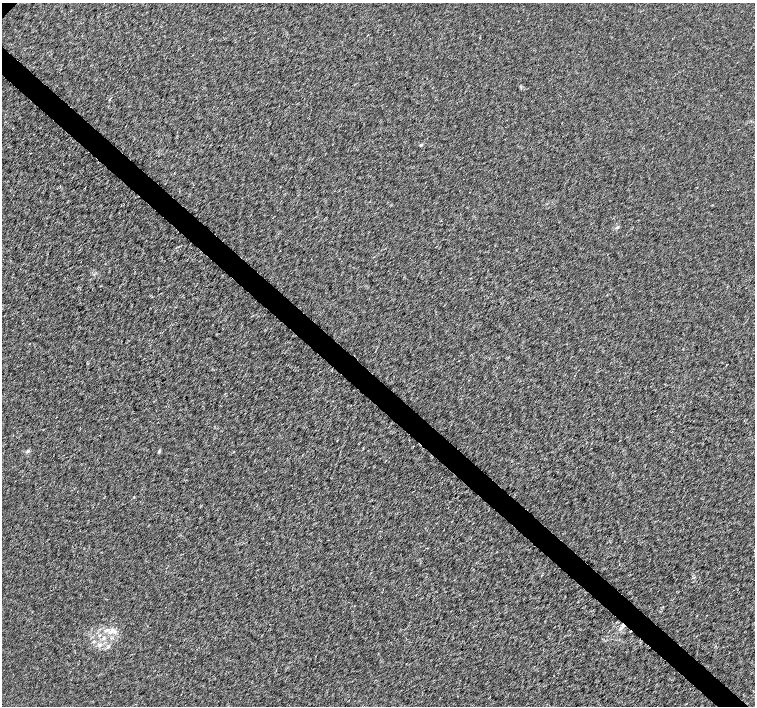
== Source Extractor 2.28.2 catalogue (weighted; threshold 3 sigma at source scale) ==
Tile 6 of 4 x 4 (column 2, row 2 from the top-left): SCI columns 1513-3017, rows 3047-4454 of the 6026 x 6026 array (HDU 1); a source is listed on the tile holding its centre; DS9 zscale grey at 2 x 2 block average (1 PNG px = mean of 2 x 2 image px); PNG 757 x 708 px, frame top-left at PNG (2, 3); no overlay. Shown black and unused: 4% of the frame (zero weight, under 3 of 4 exposures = <1% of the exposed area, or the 3 px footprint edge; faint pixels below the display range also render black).
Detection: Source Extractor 2.28.2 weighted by HDU 2 'WHT'; one run over the whole footprint, this tile lists its part. Background 0.00102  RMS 0.0021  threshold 0.00956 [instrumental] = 3 sigma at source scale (4.5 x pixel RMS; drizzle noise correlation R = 1.50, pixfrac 1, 0.0396/0.0396 arcsec/px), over >= 5 px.
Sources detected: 9; all 9 listed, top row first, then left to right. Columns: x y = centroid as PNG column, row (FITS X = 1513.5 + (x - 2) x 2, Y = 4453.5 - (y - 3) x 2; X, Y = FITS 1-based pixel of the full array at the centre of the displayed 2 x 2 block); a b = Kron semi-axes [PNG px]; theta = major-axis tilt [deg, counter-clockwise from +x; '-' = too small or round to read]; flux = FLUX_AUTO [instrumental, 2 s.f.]
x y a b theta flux
109 100 3 2 - 0.27
421 145 3 2 - 0.94
617 227 4 3 - 0.58
27 451 4 2 - 0.45
134 497 3 2 - 0.23
112 631 8 5 42 2.6
103 638 4 3 - 0.68
100 645 5 4 - 1.1
108 647 4 3 - 0.61